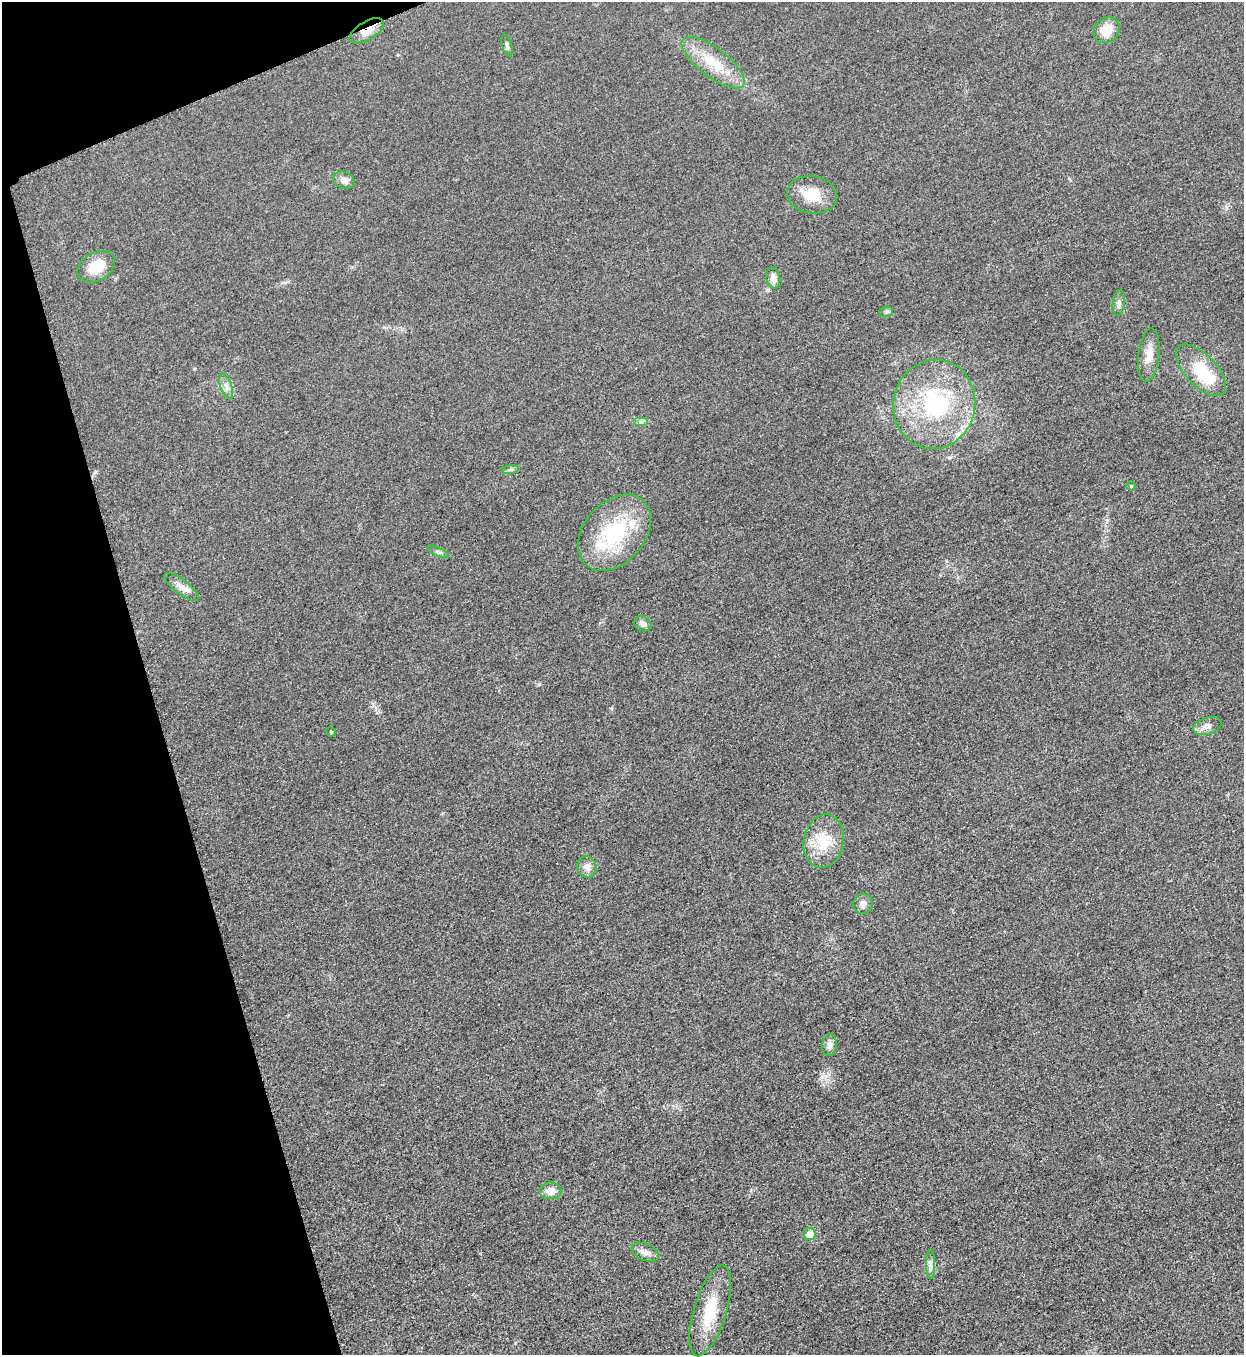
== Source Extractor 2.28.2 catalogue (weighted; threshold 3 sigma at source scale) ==
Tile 5 of 4 x 4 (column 1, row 2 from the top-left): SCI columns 288-1529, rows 2716-4068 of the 5418 x 5431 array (HDU 1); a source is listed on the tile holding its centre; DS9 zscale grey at full resolution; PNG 1246 x 1357 px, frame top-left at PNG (2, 2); each listed source drawn as its Kron ellipse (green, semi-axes under 4 px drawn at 4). Shown black and unused: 14% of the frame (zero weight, under 3 of 5 exposures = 1% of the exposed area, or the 3 px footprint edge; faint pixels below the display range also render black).
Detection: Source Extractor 2.28.2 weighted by HDU 2 'WHT'; one run over the whole footprint, this tile lists its part. Background 0.0227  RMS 0.0046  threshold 0.0208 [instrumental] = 3 sigma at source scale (4.5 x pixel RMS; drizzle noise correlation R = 1.50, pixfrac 1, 0.05/0.05 arcsec/px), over >= 5 px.
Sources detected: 35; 1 inside a brighter object's white glare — neither listed nor drawn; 2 inside a brighter listed object's ellipse — not listed separately; the other 32 listed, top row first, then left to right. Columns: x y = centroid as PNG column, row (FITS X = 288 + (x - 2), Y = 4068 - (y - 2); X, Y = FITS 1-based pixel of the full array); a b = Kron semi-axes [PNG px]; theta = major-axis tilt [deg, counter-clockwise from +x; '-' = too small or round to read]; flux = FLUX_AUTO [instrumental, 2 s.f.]
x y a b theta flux
1107 30 14 12 45 8.3
367 31 19 9 30 6.1
507 45 11 4 -74 1.2
713 62 38 14 -37 15
344 180 11 8 -23 2.7
812 195 25 18 -9 11
96 267 20 14 30 11
773 278 11 7 -78 3
1119 303 13 6 83 1.7
886 312 7 5 11 0.91
1149 355 27 10 84 5.9
1201 370 32 15 -47 21
226 386 13 5 -72 2.2
934 404 45 41 78 56
641 422 7 4 0 1.2
510 469 8 4 9 1
1131 486 4 4 - 0.63
614 533 43 30 49 38
438 552 11 4 -25 1.1
181 587 21 7 -37 3.3
643 624 9 7 -28 2.2
1207 726 14 8 18 2.8
331 732 5 3 - 0.41
824 841 27 20 79 14
587 867 11 9 -69 3.1
863 904 10 9 - 2.6
830 1045 11 7 85 2.3
551 1191 11 8 0 4.4
810 1234 6 6 - 7.2
645 1252 14 8 -23 3.1
931 1265 14 4 -89 1.8
710 1311 47 16 73 18
Overlapping masked pixels (flux is a lower limit): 1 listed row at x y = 367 31
Unlisted compact peaks at least as high as the median listed source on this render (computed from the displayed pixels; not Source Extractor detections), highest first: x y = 539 684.